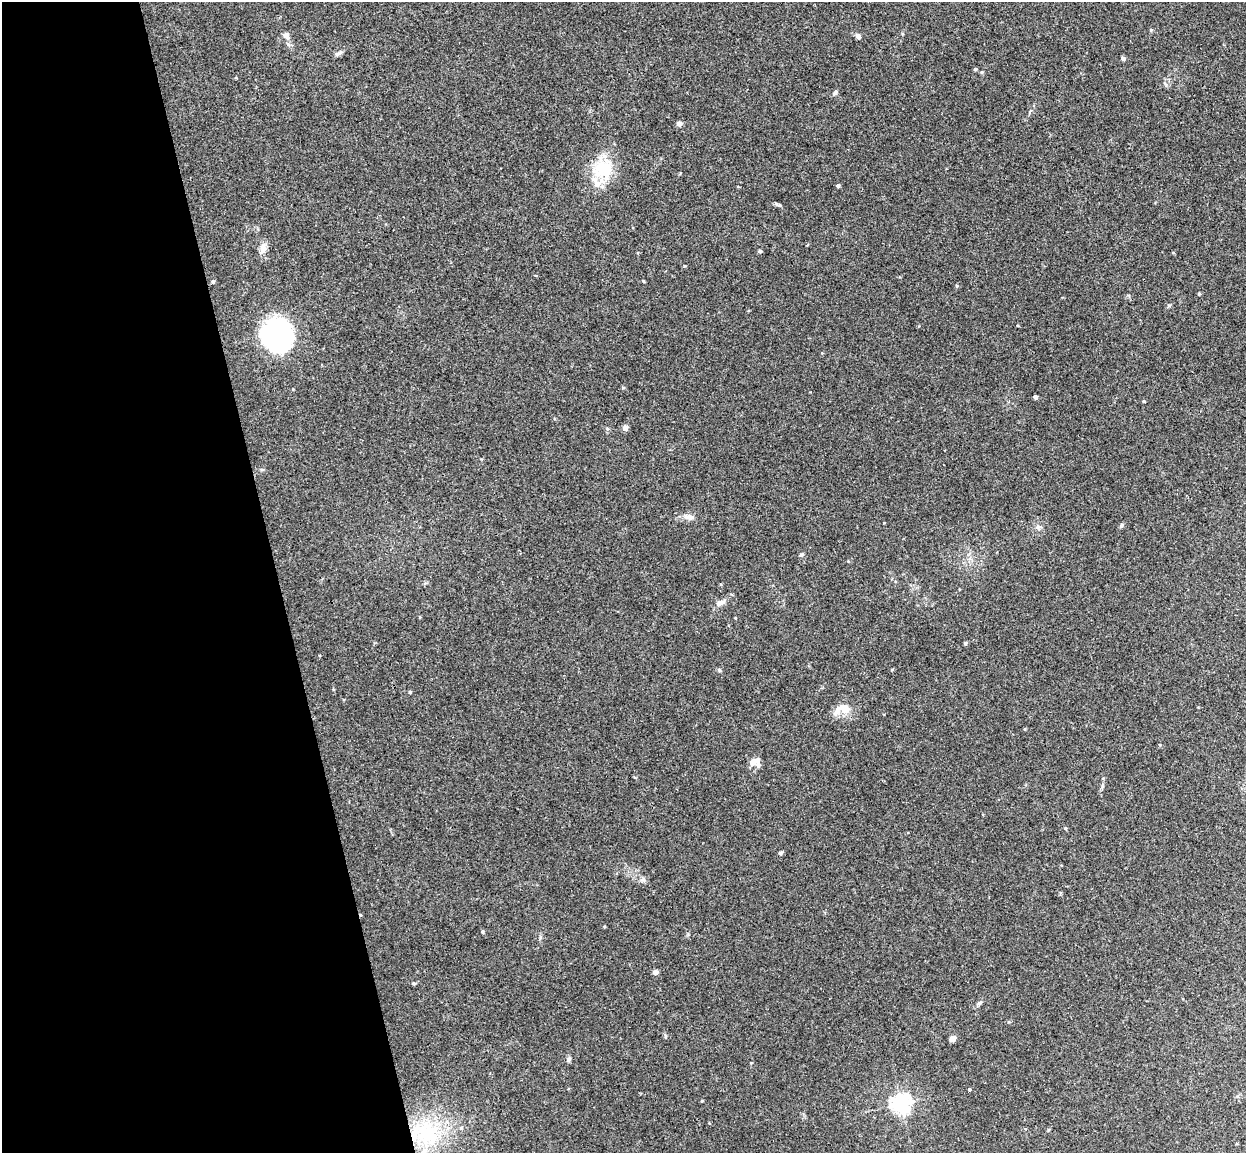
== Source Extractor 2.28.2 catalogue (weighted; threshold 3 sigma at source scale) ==
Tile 5 of 4 x 4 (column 1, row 2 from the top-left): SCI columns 57-1300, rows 2457-3607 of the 5086 x 5029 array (HDU 1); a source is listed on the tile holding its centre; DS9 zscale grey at full resolution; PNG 1248 x 1155 px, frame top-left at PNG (2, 2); no overlay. Shown black and unused: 22% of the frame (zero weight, under 3 of 4 exposures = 5% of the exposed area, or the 3 px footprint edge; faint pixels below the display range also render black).
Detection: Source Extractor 2.28.2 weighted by HDU 2 'WHT'; one run over the whole footprint, this tile lists its part. Background 0.0387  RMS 0.0042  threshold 0.0191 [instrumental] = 3 sigma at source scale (4.5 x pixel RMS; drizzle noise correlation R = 1.50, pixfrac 1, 0.05/0.05 arcsec/px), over >= 5 px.
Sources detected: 53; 2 inside a brighter object's white glare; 1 cosmic-ray / hot-pixel residue — not listed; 5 inside a brighter listed object's ellipse — not listed separately; the other 45 listed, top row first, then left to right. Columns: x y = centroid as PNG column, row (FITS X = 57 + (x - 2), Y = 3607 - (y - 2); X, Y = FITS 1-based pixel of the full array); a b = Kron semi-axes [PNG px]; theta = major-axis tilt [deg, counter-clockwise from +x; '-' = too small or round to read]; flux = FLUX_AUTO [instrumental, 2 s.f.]
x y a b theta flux
286 35 10 7 79 1.7
858 36 7 6 - 1
339 53 12 4 22 0.99
1123 58 5 4 - 1.2
975 69 4 4 - 0.56
982 72 4 4 - 0.54
835 92 7 5 47 0.92
679 124 5 4 - 2.2
603 169 27 24 -36 16
838 186 4 4 - 0.75
778 205 9 4 -29 0.79
263 248 15 8 76 2.8
760 251 4 3 - 0.77
213 281 5 4 - 0.63
643 281 4 3 - 0.41
1199 294 4 4 - 0.5
278 334 33 27 70 50
623 388 5 3 - 0.41
1035 397 4 4 - 1.1
1144 401 5 3 - 0.36
625 428 5 5 - 2.3
689 517 14 7 -16 2.3
1121 525 7 4 47 0.8
1039 527 8 6 20 1
801 555 6 5 - 0.67
720 603 14 7 21 2.1
735 618 4 2 - 0.31
719 670 6 3 -72 0.49
410 692 4 4 - 0.56
844 709 12 10 -33 5.1
752 762 10 8 52 2.3
1065 828 4 3 - 0.41
781 852 5 4 - 0.67
643 879 7 5 42 1
482 932 4 4 - 0.46
655 972 5 4 - 2
414 983 5 3 - 0.48
979 1003 8 4 36 0.83
666 1037 6 3 -71 0.51
952 1039 4 4 - 4.2
568 1059 7 6 - 0.91
751 1063 3 3 - 0.32
969 1089 4 3 - 0.43
901 1104 7 6 - 210
426 1132 39 28 -12 33
Overlapping masked pixels (flux is a lower limit): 1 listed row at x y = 426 1132
Unlisted compact peaks at least as high as the median listed source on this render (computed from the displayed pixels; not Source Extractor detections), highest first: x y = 965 643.